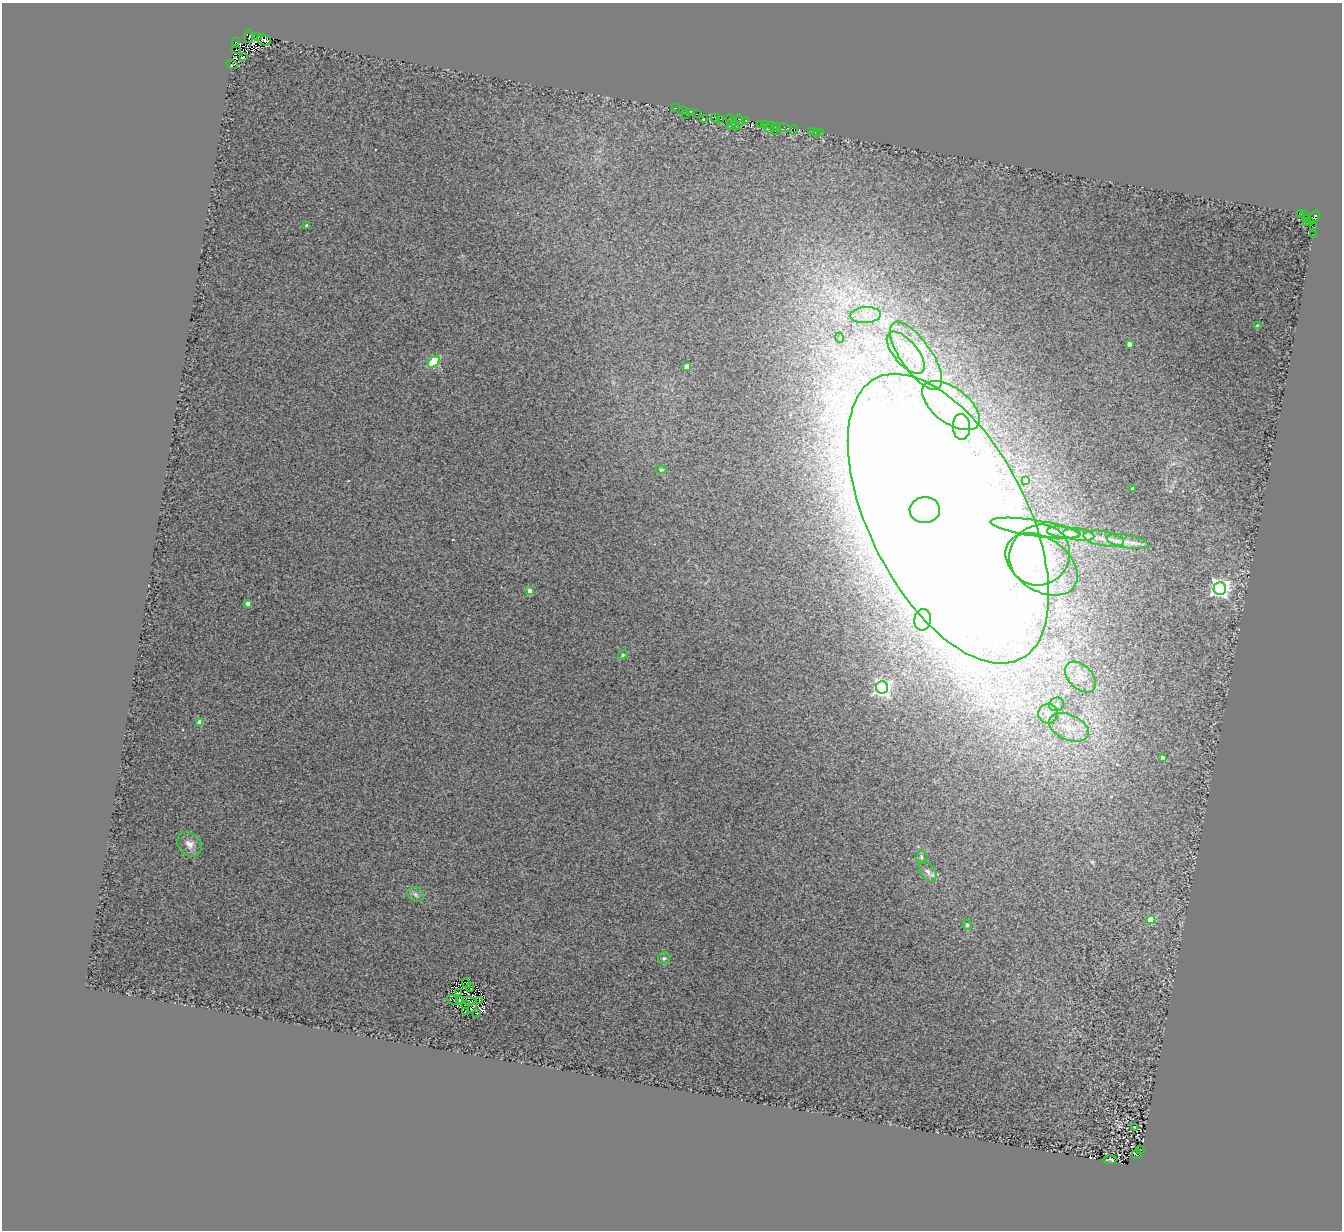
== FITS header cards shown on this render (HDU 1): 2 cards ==
NAXIS1  =                 1340
NAXIS2  =                 1228

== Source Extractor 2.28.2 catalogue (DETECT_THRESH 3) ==
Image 1340 x 1228 px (HDU 1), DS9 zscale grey, 1 PNG px = 1 image px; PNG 1344 x 1232 px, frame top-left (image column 1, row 1228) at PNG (2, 3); each listed source drawn as its Kron ellipse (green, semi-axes under 4 px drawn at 4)
Background 1.09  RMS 1.1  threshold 3.18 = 3 sigma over >= 5 px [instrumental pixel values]
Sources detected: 113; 17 with non-positive FLUX_AUTO (blend fragments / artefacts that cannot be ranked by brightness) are neither listed nor drawn; the other 96 listed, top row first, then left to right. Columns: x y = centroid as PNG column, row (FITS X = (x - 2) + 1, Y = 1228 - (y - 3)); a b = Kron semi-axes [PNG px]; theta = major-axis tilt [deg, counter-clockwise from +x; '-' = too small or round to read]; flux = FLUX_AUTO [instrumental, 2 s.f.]
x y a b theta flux
249 36 7 4 -88 1300
257 36 3 3 - 7500
264 40 7 5 -19 19000
235 42 3 2 - 2200
236 50 4 2 - 1700
243 57 3 3 - 6400
232 64 6 3 -15 7000
675 108 3 2 - 160
683 111 3 2 - 87
691 112 4 3 - 2400
696 114 3 2 - 4100
686 115 3 2 - 89
704 118 3 2 - 120
715 118 5 3 - 3000
720 119 4 3 - 1500
730 119 5 2 - 4400
739 120 6 3 -79 1100
746 120 3 3 - 400
764 124 2 2 - 1500
731 125 5 2 - 120
736 125 5 3 - 1200
761 125 3 2 - 280
771 125 3 2 - 150
776 127 3 3 - 390
785 128 6 4 -12 770
769 129 4 3 - 600
794 130 5 3 - 6900
775 131 2 2 - 87
811 131 3 2 - 280
816 132 3 2 - 98
821 133 2 2 - 170
1300 213 3 3 - 1300
1305 214 3 2 - 1500
1315 216 6 4 56 4500
1307 219 4 2 - 740
1310 221 4 2 - 1300
1307 223 4 2 - 440
307 225 4 3 - 230
1314 227 3 2 - 200
1313 234 2 2 - 29
866 315 15 8 3 790
1258 326 4 3 - 230
840 338 5 3 - 69
1129 344 4 4 - 570
906 353 25 12 -50 1800
916 356 40 15 -55 3200
434 362 7 4 39 4600
687 367 4 4 - 1000
951 406 33 17 -37 3200
961 427 13 8 -87 690
661 470 5 3 - 78
1026 480 3 3 - 240
1132 488 3 3 - 85
925 510 15 13 3 210000
948 519 158 78 -63 500000
1035 528 45 8 -9 2000
1064 532 17 5 -6 420
1078 534 16 6 -8 530
1104 539 20 7 -10 810
1128 542 21 6 -10 670
1039 555 31 29 46 5800
1042 564 40 26 -34 5600
1220 588 6 6 - 36000
530 591 4 4 - 610
248 604 4 4 - 600
923 620 11 8 79 530
623 655 5 4 - 100
1080 677 18 12 -45 910
882 688 6 6 - 27000
1057 704 7 6 - 230
1048 714 10 9 - 490
200 722 4 4 - 900
1069 727 21 12 -24 1400
1162 757 3 3 - 230
189 844 13 11 -46 640
921 857 7 5 79 150
928 872 11 7 -52 340
415 894 9 7 -34 250
1151 920 4 4 - 2700
967 925 5 4 - 99
664 958 6 6 - 150
466 983 5 2 - 30
470 987 4 2 - 55
458 993 3 2 - 110
453 1000 6 3 -31 58
460 1000 3 2 - 79
479 1000 3 2 - 57
469 1001 7 3 -11 60
465 1005 2 2 - 51
472 1008 5 3 - 95
465 1012 3 2 - 48
477 1014 3 2 - 180
1135 1128 4 2 - 63
1140 1150 3 2 - 91
1137 1154 5 4 - 150
1110 1160 7 3 0 78
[17 non-positive-flux detections neither listed nor drawn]